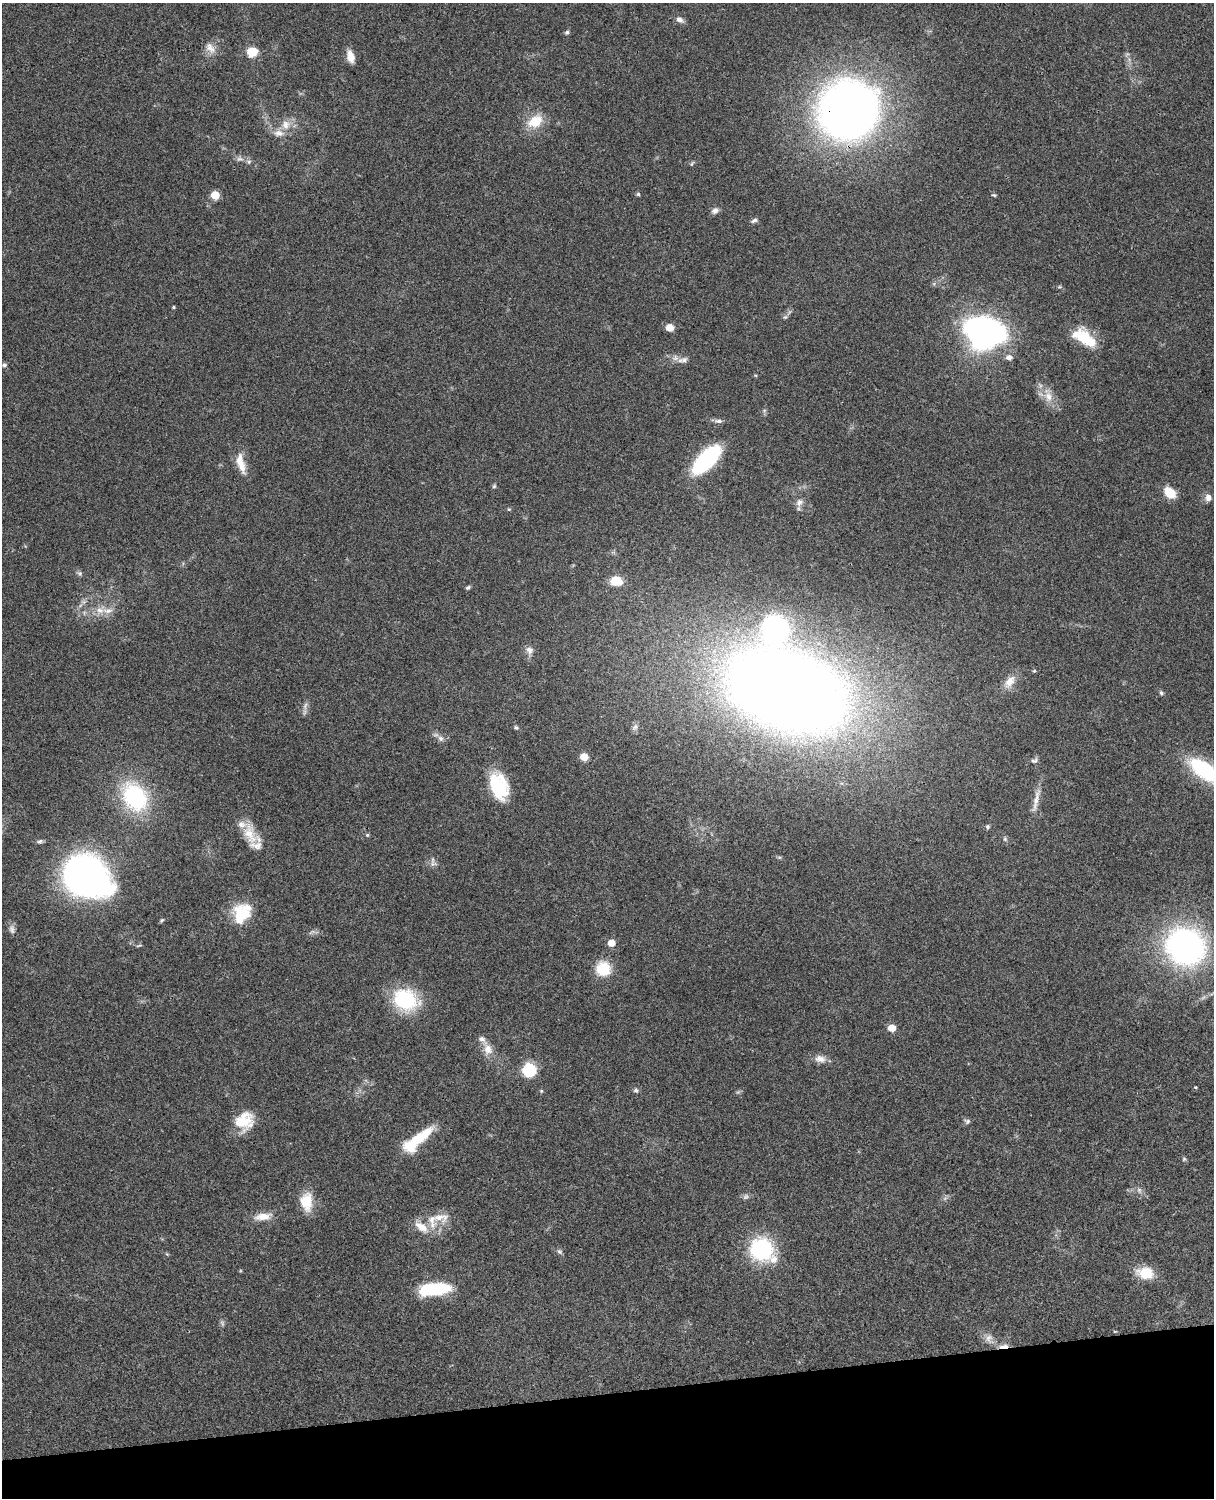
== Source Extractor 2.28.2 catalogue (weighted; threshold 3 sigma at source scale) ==
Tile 10 of 4 x 3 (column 2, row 3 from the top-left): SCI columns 1333-2544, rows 277-1772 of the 5088 x 4927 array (HDU 1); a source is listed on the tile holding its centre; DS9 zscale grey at full resolution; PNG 1216 x 1500 px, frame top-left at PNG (2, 3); no overlay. Shown black and unused: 7% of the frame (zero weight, under 3 of 4 exposures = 6% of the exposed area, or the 3 px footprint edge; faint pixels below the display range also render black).
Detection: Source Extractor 2.28.2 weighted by HDU 2 'WHT'; one run over the whole footprint, this tile lists its part. Background 0.0795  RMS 0.0058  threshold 0.0262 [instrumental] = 3 sigma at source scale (4.5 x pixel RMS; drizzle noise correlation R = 1.50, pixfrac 1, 0.05/0.05 arcsec/px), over >= 5 px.
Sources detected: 105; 5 too faint to see at this stretch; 1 inside a brighter object's white glare — not listed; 7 inside a brighter listed object's ellipse — not listed separately; the other 92 listed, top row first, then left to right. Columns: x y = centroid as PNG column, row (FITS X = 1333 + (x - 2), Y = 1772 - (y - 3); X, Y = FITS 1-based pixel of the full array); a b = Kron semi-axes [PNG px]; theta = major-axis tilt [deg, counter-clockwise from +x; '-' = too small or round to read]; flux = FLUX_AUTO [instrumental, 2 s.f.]
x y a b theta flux
680 19 10 7 -34 2.9
567 32 6 5 - 1.1
210 48 17 10 -45 5.1
252 52 9 8 - 13
350 56 14 7 -75 6.2
849 110 64 63 - 370
535 121 17 12 34 15
286 125 13 12 - 6.8
249 162 7 7 - 1.5
692 163 8 4 63 0.82
638 194 5 4 - 1
215 195 5 5 - 17
994 195 6 4 -13 0.77
715 211 9 7 29 2.5
754 220 10 5 25 1.6
1059 287 6 3 17 0.68
173 307 4 3 - 0.73
785 317 7 4 43 1.2
670 327 8 7 - 4.9
985 331 26 21 -12 220
1082 337 27 15 -33 19
1009 357 7 6 - 3
684 360 10 8 36 2.6
4 365 5 4 - 1.2
1048 397 16 13 -77 7.6
718 421 12 6 -3 2
706 460 32 14 46 64
241 464 29 10 -74 9.2
494 486 6 5 - 0.89
1170 493 11 8 -40 14
1208 498 9 8 - 3.2
799 502 13 8 67 3.2
509 509 5 4 - 0.7
80 573 8 6 -41 1.4
616 581 12 9 -10 12
468 587 7 4 29 1
108 611 18 8 -3 5.8
775 629 18 16 -59 130
529 650 11 9 -71 3.5
1034 671 4 4 - 0.75
1009 682 21 11 53 7.3
786 690 75 47 -18 1400
1161 693 6 5 - 1
305 706 11 5 72 2.3
635 727 10 7 61 2
516 728 7 5 -27 1
440 738 9 7 -45 2.4
584 757 5 5 - 14
1034 760 11 7 13 1.9
1204 770 34 14 -35 54
498 786 27 16 -70 37
135 797 31 23 -59 61
1036 800 39 6 77 6.4
987 827 6 6 - 1.1
250 834 31 15 -74 14
367 835 5 4 - 0.85
1005 839 7 5 -77 1.2
40 841 8 5 12 1.3
433 864 13 6 4 2.3
86 876 41 31 -30 270
242 913 26 21 58 21
162 920 7 4 49 0.82
312 932 11 5 23 1.6
611 943 6 5 - 7.6
1185 946 26 24 -33 220
603 969 17 16 - 16
405 1000 28 23 -24 39
892 1028 5 5 - 11
488 1049 17 12 -68 6.6
820 1059 16 9 -7 4.5
529 1070 12 11 - 23
1195 1087 4 3 - 0.57
636 1090 7 6 - 1.3
541 1091 5 4 - 0.77
738 1092 7 4 33 0.92
245 1121 25 17 75 15
967 1121 8 7 - 1.4
418 1138 36 11 37 22
1184 1159 5 5 - 0.86
1139 1190 9 6 -74 2
746 1197 9 7 45 1.7
306 1201 20 13 -89 15
263 1217 21 9 8 7.7
440 1217 28 13 -2 9.3
421 1227 23 11 -38 8.4
761 1249 25 23 -41 49
559 1251 8 6 -43 1.3
167 1254 5 4 - 0.63
1145 1273 20 14 -8 12
435 1289 33 12 6 35
989 1338 14 10 -64 4.6
1004 1346 14 5 8 3.4
Overlapping masked pixels (flux is a lower limit): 2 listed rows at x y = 849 110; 1004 1346
Isophote crosses this tile's border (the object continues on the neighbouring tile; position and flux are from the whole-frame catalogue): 2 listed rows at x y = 1204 770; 1185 946